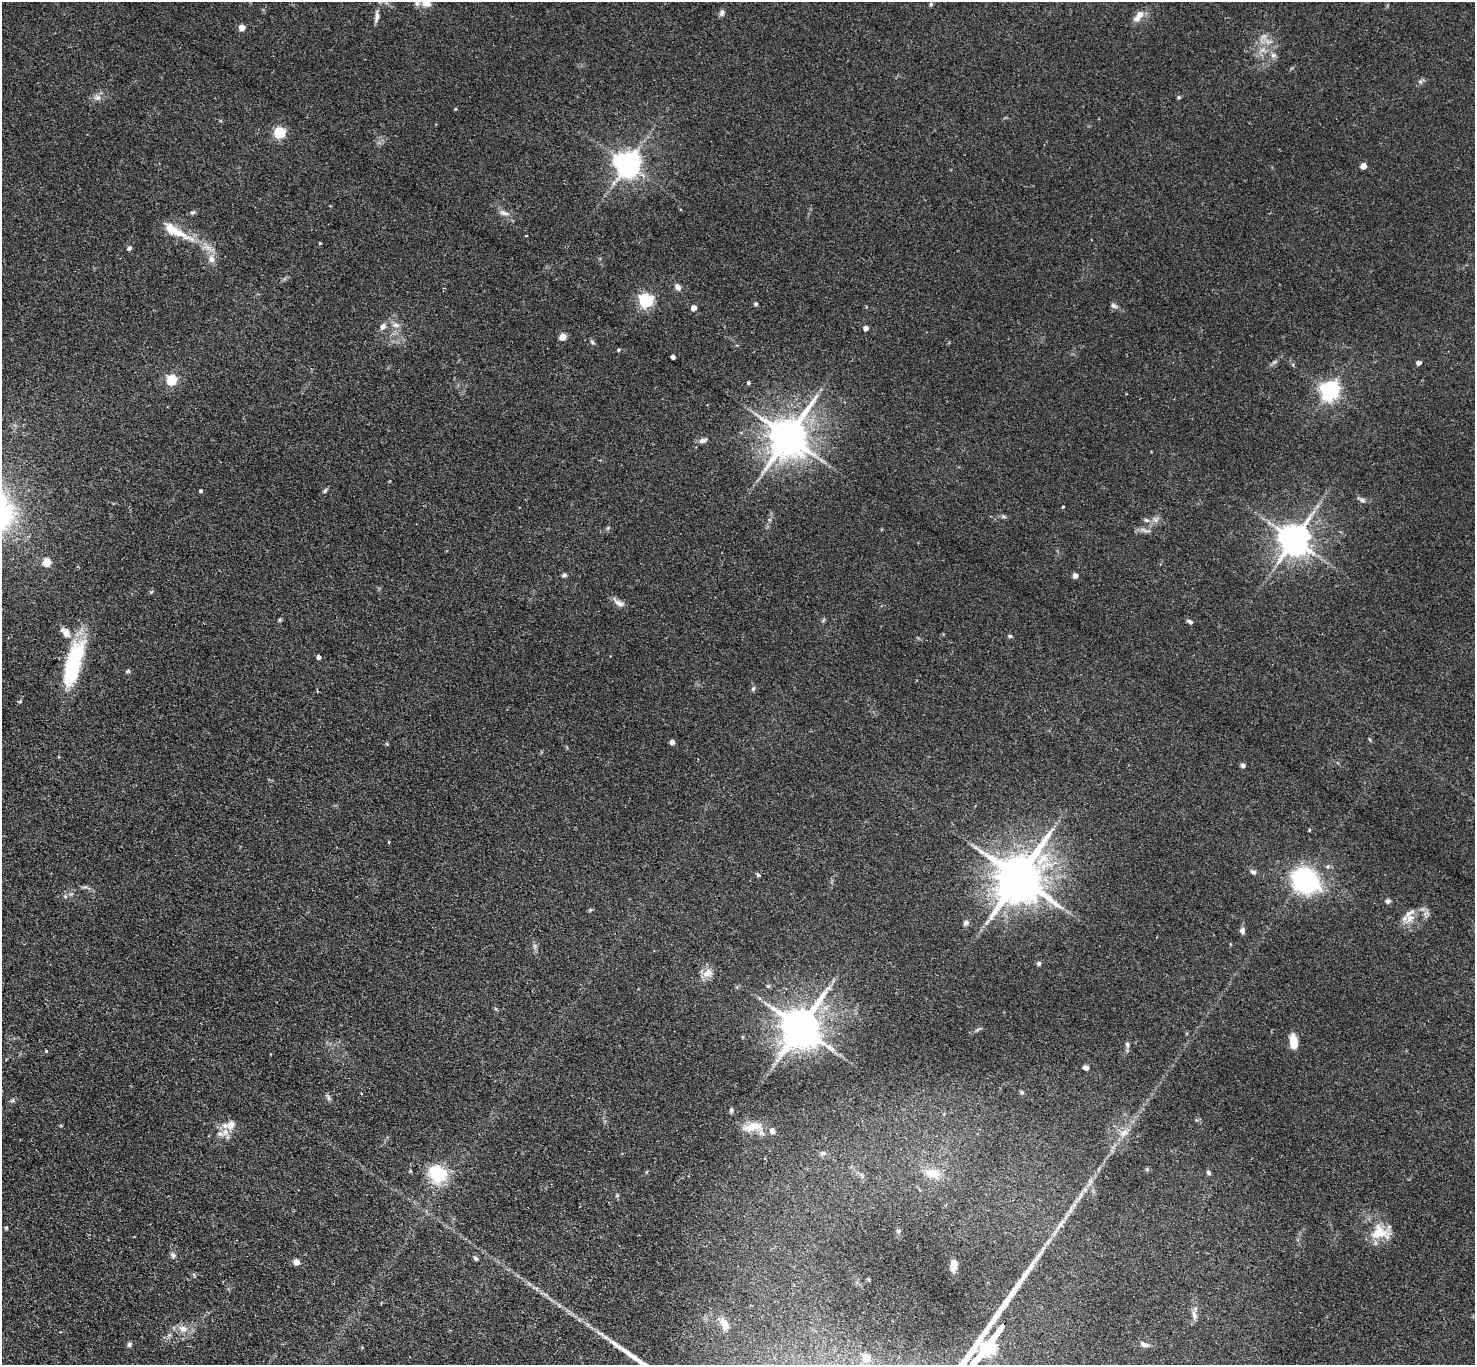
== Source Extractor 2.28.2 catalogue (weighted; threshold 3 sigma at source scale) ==
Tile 7 of 4 x 4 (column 3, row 2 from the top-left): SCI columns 2980-4452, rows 3067-4429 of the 5961 x 5993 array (HDU 1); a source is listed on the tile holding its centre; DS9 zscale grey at full resolution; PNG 1477 x 1367 px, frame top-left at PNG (2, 2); no overlay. Shown black and unused: <1% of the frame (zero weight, under 2 of 3 exposures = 3% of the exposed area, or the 3 px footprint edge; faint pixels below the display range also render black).
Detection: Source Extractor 2.28.2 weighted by HDU 2 'WHT'; one run over the whole footprint, this tile lists its part. Background 0.0743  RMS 0.0057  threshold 0.0258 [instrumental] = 3 sigma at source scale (4.5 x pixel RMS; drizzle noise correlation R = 1.50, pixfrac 1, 0.05/0.05 arcsec/px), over >= 5 px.
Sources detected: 109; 1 too faint to see at this stretch — not listed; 5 inside a brighter listed object's ellipse — not listed separately; the other 103 listed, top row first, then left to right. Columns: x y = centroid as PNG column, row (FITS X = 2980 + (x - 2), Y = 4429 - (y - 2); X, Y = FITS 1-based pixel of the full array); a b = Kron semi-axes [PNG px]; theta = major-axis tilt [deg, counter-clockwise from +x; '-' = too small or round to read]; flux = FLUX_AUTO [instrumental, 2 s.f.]
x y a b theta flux
426 2 11 9 -26 5.5
931 4 5 4 - 0.73
722 13 9 6 58 1.6
377 16 16 5 82 2.7
1138 16 17 8 52 4.6
242 28 4 4 - 7.2
1273 55 8 6 1 1.7
1420 81 7 5 44 1.3
1179 97 5 4 - 0.73
97 98 11 4 5 2
456 109 4 3 - 0.6
280 133 5 5 - 46
628 164 8 7 - 610
1363 166 5 4 - 5.7
193 212 7 5 28 1.1
504 213 14 5 -12 2.3
177 232 46 11 -24 14
320 243 3 3 - 0.57
129 248 5 4 - 1.5
212 259 9 8 - 3.3
678 287 10 7 -65 2.2
646 301 6 6 - 110
756 304 5 4 - 0.85
1114 306 10 6 -32 1.5
694 308 4 4 - 4.7
396 325 10 6 -1 2.4
383 326 8 6 55 2.4
866 328 4 4 - 3.5
563 337 5 5 - 11
592 342 7 4 -46 0.89
619 350 5 4 - 0.68
673 357 4 4 - 2.2
1274 362 8 4 36 1.1
1419 363 4 4 - 2.5
172 380 5 5 - 39
748 383 4 3 - 1.1
1329 391 8 6 18 250
788 436 12 10 58 1800
703 440 11 6 16 2.1
201 491 4 3 - 0.93
325 491 7 5 62 0.96
1362 500 8 5 -16 1.6
1063 507 3 3 - 0.5
1003 516 7 4 -19 0.95
1146 520 7 5 -21 1.4
1294 539 9 8 - 1100
47 562 5 5 - 17
564 575 7 5 8 1.1
1075 576 4 4 - 4.4
619 603 17 7 -33 3.1
279 620 6 4 89 0.69
1190 622 7 4 -30 1.3
66 632 18 10 -52 5.6
1010 636 6 4 20 0.78
319 657 4 4 - 2.1
74 663 57 17 75 43
128 671 7 5 28 0.88
753 689 7 4 63 0.99
20 701 6 3 19 0.6
672 742 4 4 - 3.1
387 744 5 3 - 0.57
1243 765 6 5 - 1.3
389 842 5 3 - 0.42
1253 872 7 5 -22 1.5
758 875 6 4 -60 0.85
1019 877 15 13 63 2500
1305 880 22 17 -37 86
85 887 7 4 18 0.97
1388 901 6 5 - 1.7
1410 918 16 10 39 6
966 922 8 6 2 1.5
1242 931 8 7 - 1.7
535 946 7 4 -71 1.1
1039 963 7 6 - 1
707 973 14 12 27 4.9
768 986 5 5 - 0.8
801 1027 12 11 - 1800
1293 1041 17 9 -84 6.2
1127 1045 10 5 -79 1.4
46 1051 4 3 - 0.49
1086 1068 6 5 - 1.9
1022 1092 6 5 - 0.89
329 1098 7 4 -88 1.2
731 1110 6 5 - 1.1
753 1127 30 13 8 10
225 1132 13 11 36 5.6
823 1153 9 6 10 1.4
1208 1172 6 5 - 1.2
932 1173 19 11 -7 9.1
437 1174 6 6 - 180
6 1228 5 4 - 0.7
898 1231 6 5 - 1.1
1380 1233 27 19 -9 14
173 1255 8 6 -56 1.5
476 1258 6 5 - 1.1
296 1262 8 7 - 2.6
954 1265 13 7 83 4.2
1194 1315 14 6 -73 2.6
724 1324 15 8 -64 5.5
183 1329 12 9 -35 4.4
129 1344 7 5 59 1.1
1144 1344 13 6 -17 2.5
866 1358 5 5 - 14
Isophote crosses this tile's border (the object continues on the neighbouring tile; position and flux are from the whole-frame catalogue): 1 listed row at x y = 426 2